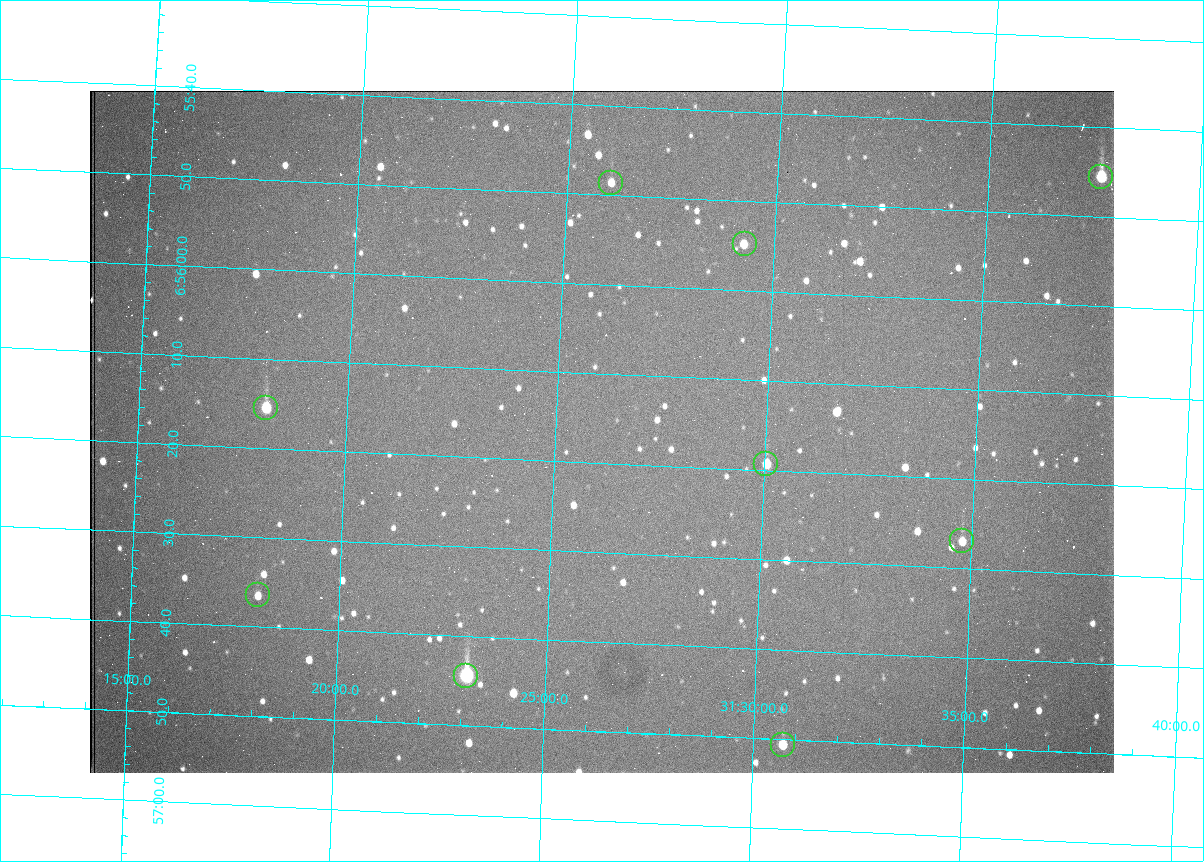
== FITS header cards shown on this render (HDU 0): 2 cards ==
NAXIS1  =                 1024 /fastest changing axis
NAXIS2  =                  682 /next to fastest changing axis

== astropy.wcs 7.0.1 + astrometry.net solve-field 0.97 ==
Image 1024 x 682 px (HDU 0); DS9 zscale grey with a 90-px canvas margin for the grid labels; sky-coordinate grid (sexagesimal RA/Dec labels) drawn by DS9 from the SOLVED WCS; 9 Tycho-2 reference stars matched to detected sources circled (green)
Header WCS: RA---TAN/DEC--TAN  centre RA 06:56:17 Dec +31:26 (104.07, +31.43 deg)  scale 1.44 arcsec/px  FOV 24.5' x 16.3'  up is -93 deg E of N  parity flipped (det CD > 0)
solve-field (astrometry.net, Tycho-2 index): VERIFIED the header's WCS against the Tycho-2 star catalogue (9 matches, 0 conflicts) and refined it, rather than solving blind
Solved WCS: RA---TAN-SIP/DEC--TAN-SIP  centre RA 06:56:16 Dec +31:26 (104.07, +31.43 deg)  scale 1.43 arcsec/px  FOV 24.4' x 16.3'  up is -93 deg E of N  parity flipped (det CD > 0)
The solver's refit moves the header's centre by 1.8 arcsec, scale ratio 0.997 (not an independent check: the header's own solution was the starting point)
Tycho-2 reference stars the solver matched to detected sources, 9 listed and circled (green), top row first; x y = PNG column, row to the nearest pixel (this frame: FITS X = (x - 90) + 1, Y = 682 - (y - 91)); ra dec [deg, ICRS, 3 dp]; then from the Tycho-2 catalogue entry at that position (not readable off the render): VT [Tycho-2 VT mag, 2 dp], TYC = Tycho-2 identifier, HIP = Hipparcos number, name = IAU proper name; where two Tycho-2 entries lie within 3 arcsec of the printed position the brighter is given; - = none
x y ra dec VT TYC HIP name
1101 177 103.940 +31.628 9.24 2437-728-1 - -
611 183 103.952 +31.434 11.53 2437-424-1 - -
745 244 103.978 +31.488 11.51 2437-421-1 - -
266 408 104.065 +31.301 9.89 2437-425-1 - -
766 464 104.081 +31.501 10.83 2437-37-1 - -
962 541 104.112 +31.580 11.47 2437-71-1 - -
258 595 104.152 +31.301 11.67 2437-646-1 - -
466 676 104.185 +31.385 8.52 2437-370-1 33393 -
783 745 104.211 +31.512 11.03 2437-937-1 - -